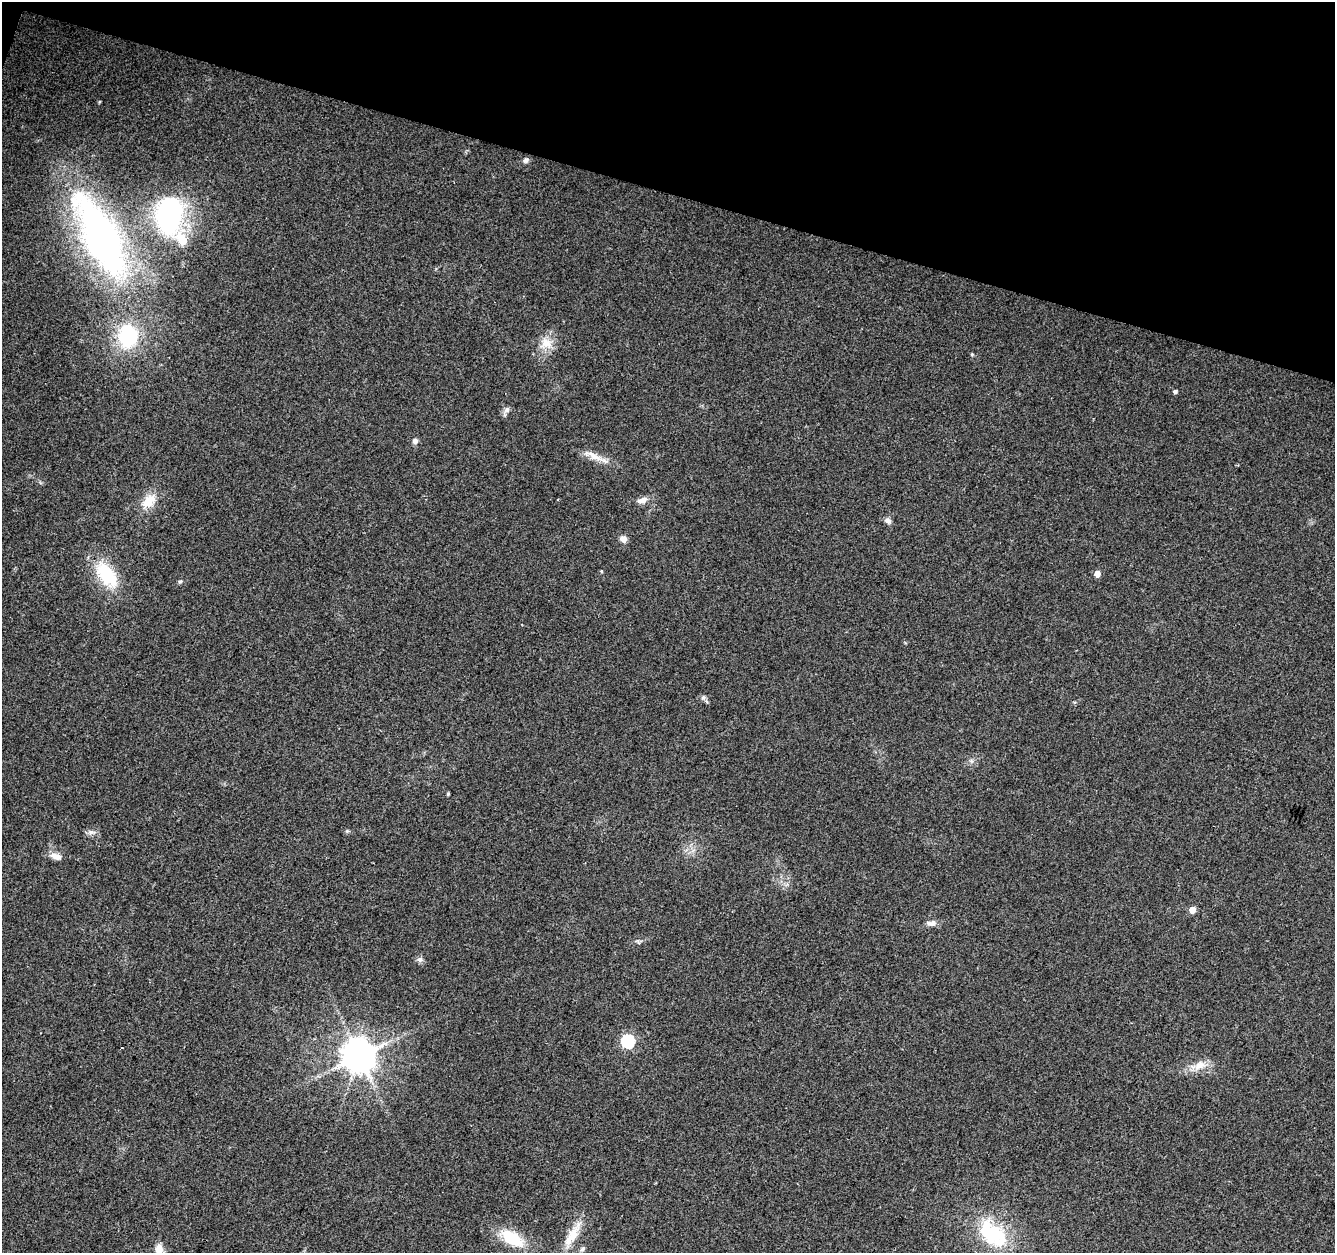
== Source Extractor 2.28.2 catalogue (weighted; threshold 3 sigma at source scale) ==
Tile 2 of 4 x 4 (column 2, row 1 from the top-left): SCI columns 1341-2673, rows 4033-5283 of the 5338 x 5499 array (HDU 1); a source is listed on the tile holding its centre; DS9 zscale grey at full resolution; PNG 1337 x 1255 px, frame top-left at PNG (2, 2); no overlay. Shown black and unused: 15% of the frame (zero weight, under 2 of 3 exposures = <1% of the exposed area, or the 3 px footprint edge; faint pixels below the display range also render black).
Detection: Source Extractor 2.28.2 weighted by HDU 2 'WHT'; one run over the whole footprint, this tile lists its part. Background 0.0384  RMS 0.0071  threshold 0.0319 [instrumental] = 3 sigma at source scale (4.5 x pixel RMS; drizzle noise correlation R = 1.50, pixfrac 1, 0.0396/0.0396 arcsec/px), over >= 5 px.
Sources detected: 36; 1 inside a brighter listed object's ellipse — not listed separately; the other 35 listed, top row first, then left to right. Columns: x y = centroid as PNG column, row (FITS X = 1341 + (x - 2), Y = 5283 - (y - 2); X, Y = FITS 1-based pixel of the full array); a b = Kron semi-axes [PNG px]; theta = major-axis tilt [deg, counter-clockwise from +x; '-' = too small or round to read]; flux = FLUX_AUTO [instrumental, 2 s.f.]
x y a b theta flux
526 160 8 7 - 2
169 216 38 27 85 120
102 238 80 31 -63 350
128 336 25 20 88 53
546 343 19 15 -9 10
972 354 5 4 - 0.81
1175 391 5 4 - 1.9
507 410 9 6 45 2.4
415 441 7 7 - 2.6
593 456 32 8 -26 8.8
642 500 14 7 14 4.6
149 501 22 14 49 13
888 521 9 7 -24 2.5
623 539 8 7 - 4.2
601 571 4 3 - 0.76
1097 574 5 4 - 7.4
107 575 35 18 -54 36
180 581 6 4 1 1
703 697 6 6 - 1.7
448 794 3 3 - 0.91
347 831 5 5 - 0.96
91 832 8 6 22 2.4
56 856 16 8 -17 5.4
1192 910 5 4 - 11
931 923 14 7 3 3.8
420 959 9 7 -2 2.4
628 1041 6 6 - 100
122 1048 3 2 - 0.61
359 1056 9 9 - 1600
1199 1065 16 11 25 8.8
993 1233 41 24 -43 49
572 1235 41 10 58 15
512 1238 27 14 -32 27
159 1249 12 8 86 7.7
582 1249 7 5 34 1.7
Isophote crosses this tile's border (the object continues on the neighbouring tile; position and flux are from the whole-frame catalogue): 1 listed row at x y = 159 1249